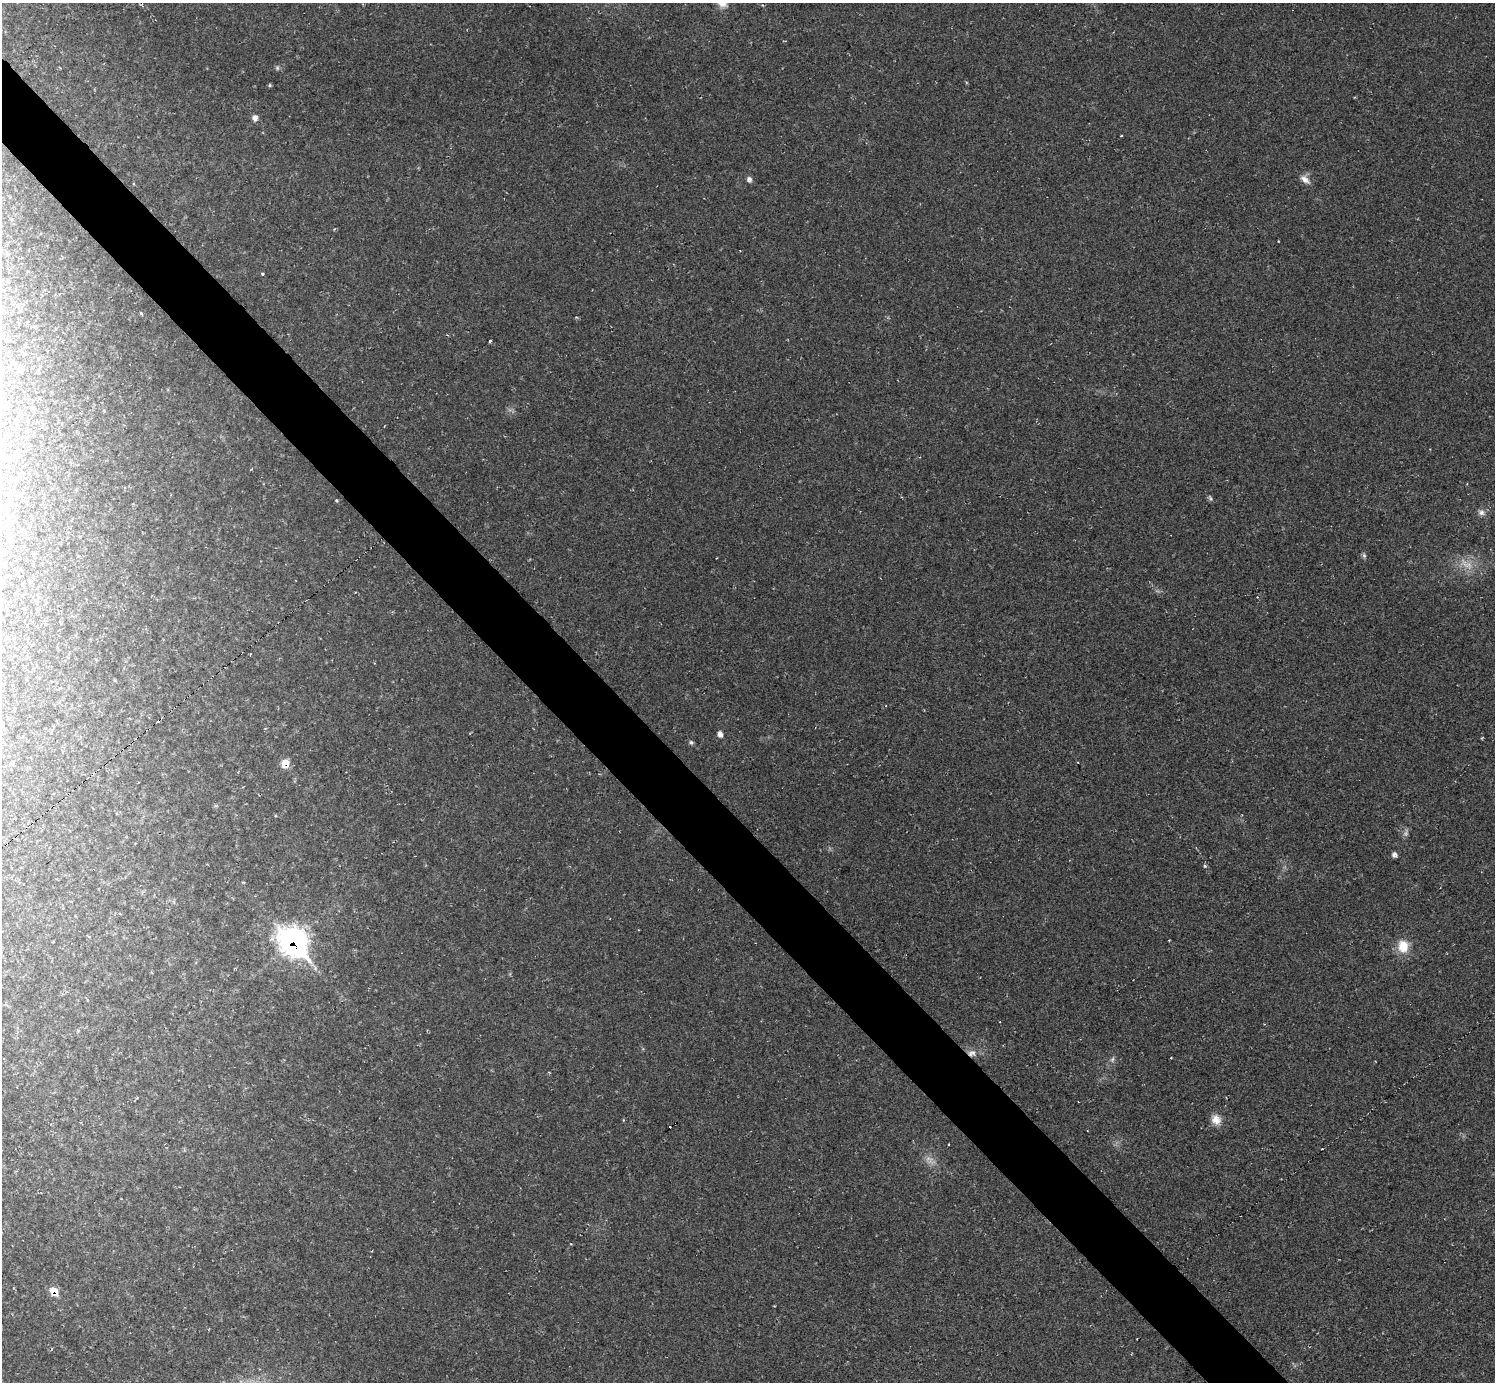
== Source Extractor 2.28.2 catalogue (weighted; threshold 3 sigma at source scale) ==
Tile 11 of 4 x 4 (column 3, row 3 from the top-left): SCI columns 2986-4478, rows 1676-3055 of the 5970 x 5968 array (HDU 1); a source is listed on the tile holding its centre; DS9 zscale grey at full resolution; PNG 1497 x 1384 px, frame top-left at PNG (2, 3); no overlay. Shown black and unused: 5% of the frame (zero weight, under 2 of 3 exposures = <1% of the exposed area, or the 3 px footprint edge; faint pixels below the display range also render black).
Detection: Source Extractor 2.28.2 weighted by HDU 2 'WHT'; one run over the whole footprint, this tile lists its part. Background 0.0355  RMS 0.0063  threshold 0.0283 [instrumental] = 3 sigma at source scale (4.5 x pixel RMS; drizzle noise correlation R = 1.50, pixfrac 1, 0.05/0.05 arcsec/px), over >= 5 px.
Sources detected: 33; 3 too faint to see at this stretch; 3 cosmic-ray / hot-pixel residue — not listed; the other 27 listed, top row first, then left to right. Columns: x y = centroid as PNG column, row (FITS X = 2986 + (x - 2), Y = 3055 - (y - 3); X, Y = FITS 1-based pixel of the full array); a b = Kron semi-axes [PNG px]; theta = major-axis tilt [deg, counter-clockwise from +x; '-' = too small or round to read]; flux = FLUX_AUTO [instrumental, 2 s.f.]
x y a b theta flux
277 68 7 5 -48 1.1
270 85 5 4 - 0.79
255 118 7 6 - 3.2
1121 136 3 2 - 0.58
749 179 7 6 - 2.1
1305 179 14 8 -42 4.5
262 274 4 3 - 0.74
141 313 4 3 - 0.81
490 341 3 3 - 2.1
21 369 8 5 -66 1.5
32 408 4 4 - 1.1
12 479 5 4 - 0.84
1210 498 8 5 -75 1.2
336 501 5 3 - 0.76
1481 512 10 8 -24 2.9
1364 556 7 5 -74 1.4
720 734 8 7 - 2.6
691 742 6 5 - 1.2
285 763 9 8 - 6.6
1394 855 6 6 - 2.1
1205 866 5 3 - 0.81
293 941 16 12 -45 380
1403 946 15 12 -86 12
972 1053 12 9 14 4.6
1112 1059 8 4 45 1.5
1216 1120 13 11 -62 6.3
54 1291 10 7 -43 8.8
Overlapping masked pixels (flux is a lower limit): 4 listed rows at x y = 285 763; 293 941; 972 1053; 54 1291